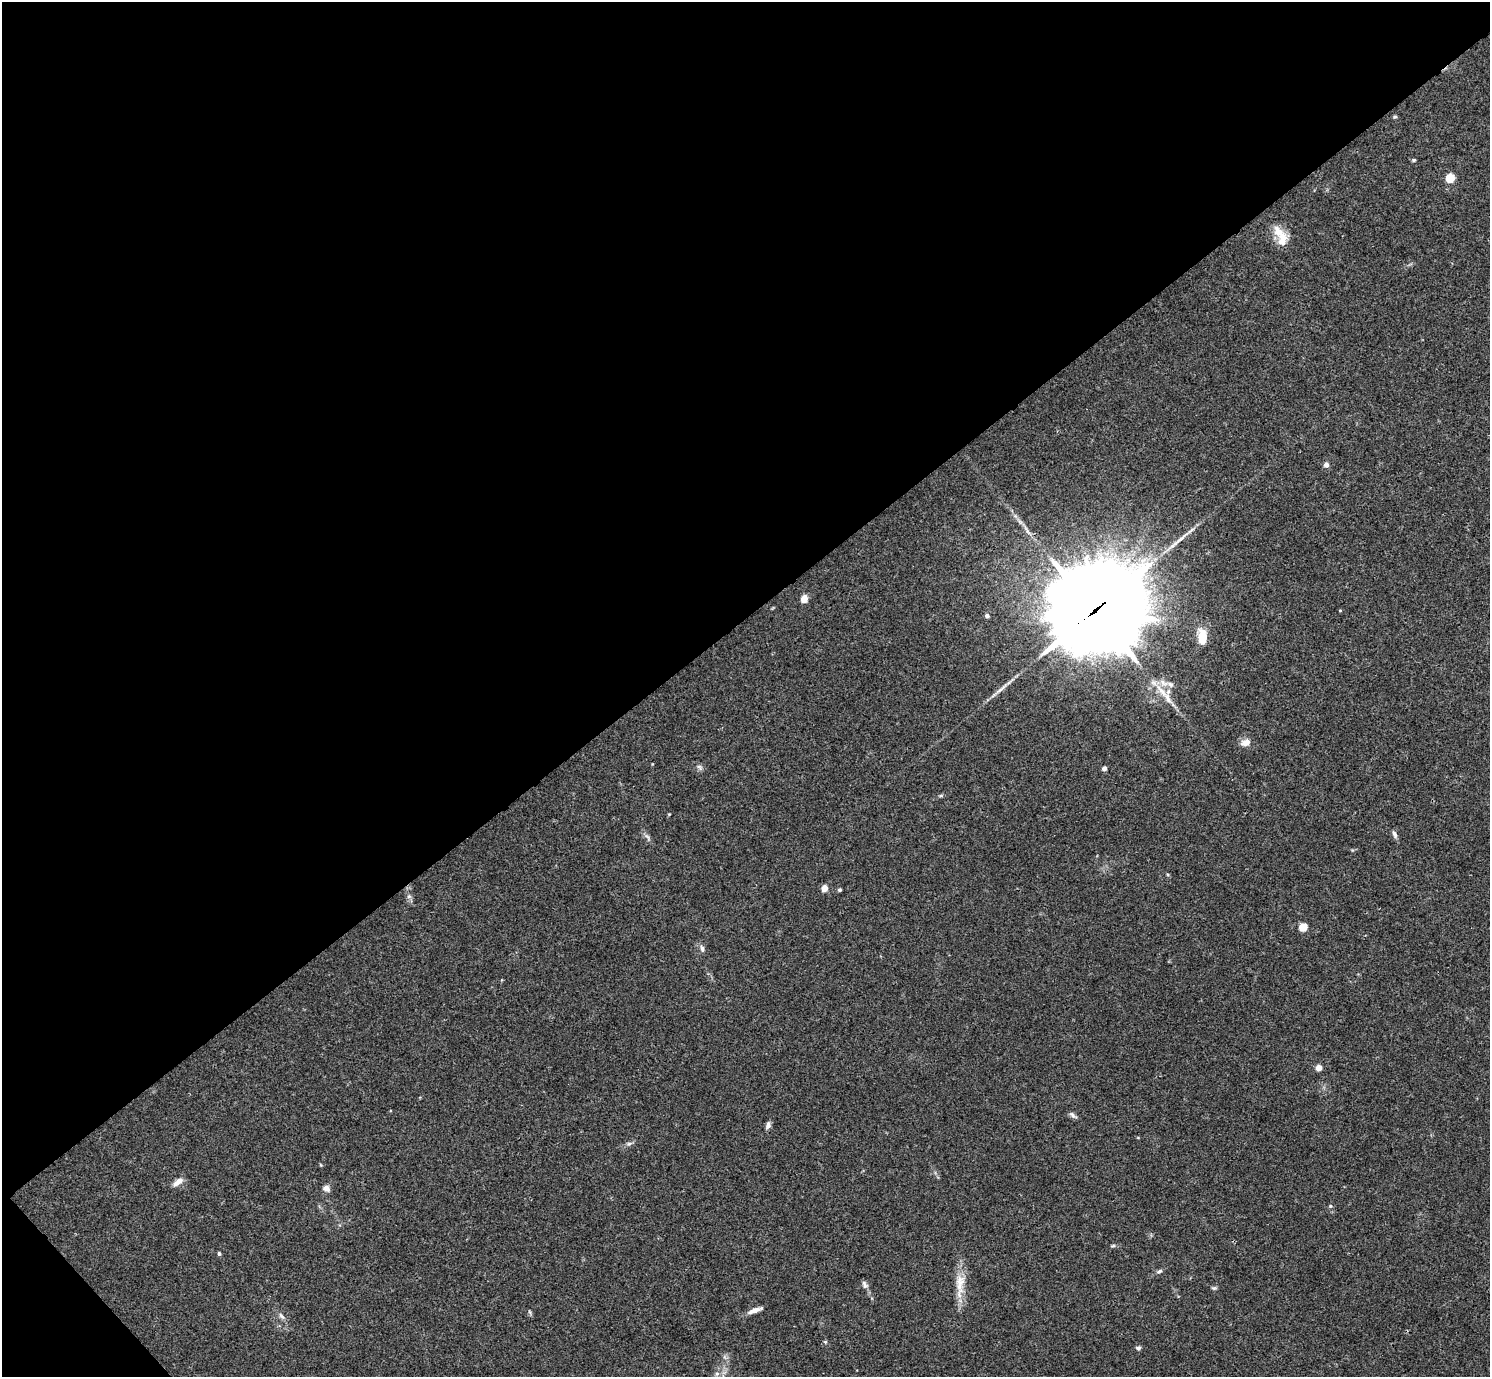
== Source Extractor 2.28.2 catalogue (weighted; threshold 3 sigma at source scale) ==
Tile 5 of 4 x 4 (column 1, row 2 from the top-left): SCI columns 7-1494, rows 3051-4425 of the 5963 x 5961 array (HDU 1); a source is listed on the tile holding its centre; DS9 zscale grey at full resolution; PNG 1492 x 1379 px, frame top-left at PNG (2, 2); no overlay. Shown black and unused: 46% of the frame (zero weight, under 3 of 4 exposures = <1% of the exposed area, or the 3 px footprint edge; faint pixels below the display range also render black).
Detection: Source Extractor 2.28.2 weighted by HDU 2 'WHT'; one run over the whole footprint, this tile lists its part. Background 0.0451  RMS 0.0048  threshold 0.0217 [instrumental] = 3 sigma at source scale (4.5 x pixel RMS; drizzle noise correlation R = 1.50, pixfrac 1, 0.05/0.05 arcsec/px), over >= 5 px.
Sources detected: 43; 1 inside a brighter object's white glare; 1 long thin detection or spike segment (spike, bleed or trail) — not listed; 2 inside a brighter listed object's ellipse — not listed separately; the other 39 listed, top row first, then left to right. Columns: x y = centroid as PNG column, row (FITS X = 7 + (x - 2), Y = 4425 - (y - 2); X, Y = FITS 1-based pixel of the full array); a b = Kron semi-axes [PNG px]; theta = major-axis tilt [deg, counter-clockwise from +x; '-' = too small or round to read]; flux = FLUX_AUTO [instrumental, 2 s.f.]
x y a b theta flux
1395 117 6 4 -17 0.59
1414 160 5 4 - 0.64
1450 178 5 5 - 22
1283 239 20 12 85 6.4
1326 465 6 6 - 1.9
804 599 5 4 - 9.9
1340 610 4 3 - 0.35
1095 611 39 34 21 5800
987 616 4 4 - 1.4
1202 637 18 9 87 7.9
1171 685 9 7 -44 1.9
1168 698 17 7 -65 4.1
1246 742 10 7 21 3.7
699 767 9 5 -56 1.2
1104 768 4 4 - 2.1
669 814 4 3 - 0.4
1395 834 10 5 -65 1.5
647 837 10 4 -57 1.2
824 888 5 4 - 7.5
840 890 4 4 - 0.7
409 896 6 5 - 1.1
1303 927 5 5 - 15
702 948 9 5 -82 1.3
1318 1068 4 4 - 5.6
1073 1115 11 5 -48 1.2
768 1125 8 5 75 1.6
629 1143 7 4 3 0.93
178 1182 14 6 38 3.1
326 1188 8 7 - 2.1
1330 1206 5 5 - 0.56
1113 1246 6 3 19 0.6
219 1254 4 3 - 0.86
1159 1271 8 5 35 1.1
960 1282 22 13 63 6.9
864 1284 11 5 -74 1.5
1214 1288 8 3 -5 0.63
755 1310 16 5 20 3.3
281 1316 12 5 -55 1.6
1138 1348 7 5 8 0.92
Overlapping masked pixels (flux is a lower limit): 1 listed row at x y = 1095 611